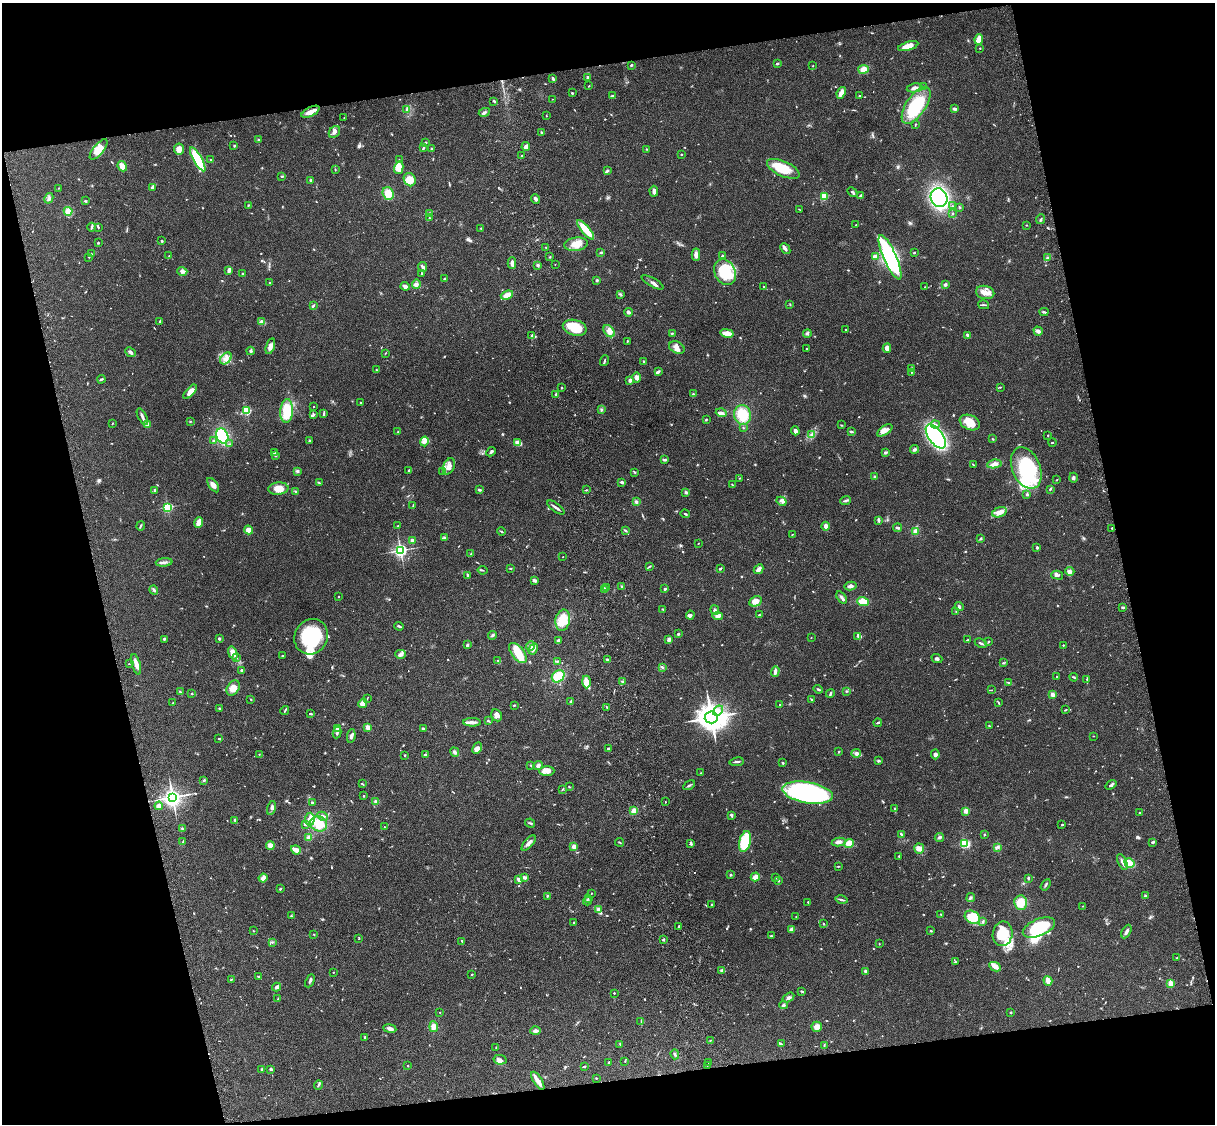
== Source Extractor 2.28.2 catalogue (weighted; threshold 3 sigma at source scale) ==
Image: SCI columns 122-4970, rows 277-4763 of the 5088 x 4926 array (HDU 1 of 3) = the unmasked area's bounding box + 8 px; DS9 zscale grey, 4 x 4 block average (1 PNG px = mean of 4 x 4 image px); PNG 1217 x 1126 px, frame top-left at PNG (2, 3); each listed source drawn as its Kron ellipse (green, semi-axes under 4 px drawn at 4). Shown black and unused: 25% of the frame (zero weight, under 3 of 4 exposures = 6% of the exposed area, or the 3 px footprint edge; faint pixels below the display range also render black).
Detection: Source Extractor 2.28.2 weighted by HDU 2 'WHT'. Background 0.0871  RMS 0.0061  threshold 0.0272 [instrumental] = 3 sigma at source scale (4.5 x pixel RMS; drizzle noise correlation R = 1.50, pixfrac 1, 0.05/0.05 arcsec/px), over >= 5 px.
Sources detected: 849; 3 too faint to see at this stretch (4 x 4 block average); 2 inside a brighter object's white glare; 2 cosmic-ray / hot-pixel residue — neither listed nor drawn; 18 coinciding with a brighter row at this scale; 55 inside a brighter listed object's ellipse — not listed separately; of the other 769, all 500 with FLUX_AUTO >= 1.89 (the completeness limit of this list) listed and drawn (269 fainter detections not listed), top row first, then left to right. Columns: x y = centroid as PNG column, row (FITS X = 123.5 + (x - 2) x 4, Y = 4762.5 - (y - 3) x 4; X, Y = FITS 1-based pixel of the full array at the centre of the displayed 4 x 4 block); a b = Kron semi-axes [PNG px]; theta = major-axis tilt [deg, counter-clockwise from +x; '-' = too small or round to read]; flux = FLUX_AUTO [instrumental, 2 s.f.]
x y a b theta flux
979 39 5 3 - 34
908 46 10 4 17 35
980 48 2 2 - 2.3
777 64 2 2 - 12
631 65 2 2 - 4.4
813 66 2 2 - 2.4
863 69 5 4 - 25
588 77 3 3 - 7
553 79 3 2 - 9
589 86 2 2 - 2.5
923 87 2 2 - 2.9
915 88 8 2 9 12
572 93 2 2 - 3.9
841 93 6 4 67 21
612 96 4 2 - 4.2
859 96 2 2 - 2.6
552 99 2 2 - 2.2
494 101 3 2 - 5.1
916 105 21 9 56 240
955 109 3 2 - 9.8
406 110 3 2 - 4.1
310 112 10 4 27 25
484 112 6 2 26 7.4
546 116 2 2 - 1.9
344 118 2 2 - 2
915 124 3 2 - 2
334 132 6 5 - 15
541 132 3 2 - 3.4
258 139 2 2 - 3.6
426 142 3 3 - 4.9
234 146 2 2 - 2.1
526 147 4 3 - 12
423 148 3 2 - 4.7
431 148 2 2 - 10
99 149 12 5 50 44
179 149 5 5 - 23
647 149 2 2 - 2
522 155 2 2 - 2.8
681 155 2 2 - 2.9
198 159 13 4 -60 190
211 159 2 2 - 2.3
399 160 2 2 - 2.1
122 166 5 3 - 27
399 168 6 4 74 49
783 169 18 7 -24 95
335 170 3 2 - 2.5
607 170 3 2 - 5.2
282 176 3 2 - 4
311 180 3 2 - 4.9
410 180 7 6 - 36
152 187 4 2 - 9.9
59 188 2 2 - 1.9
654 191 5 4 - 15
852 192 6 2 -46 6.1
388 193 6 5 - 46
860 195 4 3 - 4.7
824 196 2 2 - 220
49 198 5 3 - 8.5
939 198 9 8 - 580
536 199 5 3 - 8.3
85 201 3 2 - 4.8
248 205 3 2 - 2.6
952 206 2 2 - 2.2
960 207 4 2 - 3.2
799 209 3 2 - 1.9
68 211 4 4 - 27
430 214 4 3 - 5.5
952 214 2 2 - 2.1
429 218 2 2 - 2.1
1040 219 5 2 - 4.2
856 225 2 2 - 1.9
1026 225 2 2 - 2.3
91 227 4 2 - 4.8
98 227 2 2 - 2.3
481 228 2 2 - 2.3
586 230 12 3 -50 87
162 241 2 2 - 13
98 243 2 2 - 4.1
576 244 12 6 6 37
546 247 3 2 - 2
785 249 6 3 -49 9.8
601 252 3 2 - 4.3
914 253 2 2 - 4.6
91 254 2 2 - 1.9
696 255 6 4 -87 16
169 256 2 2 - 2.2
723 256 4 2 - 6.3
875 256 4 3 - 7.5
89 257 2 2 - 2
550 257 2 2 - 2.4
890 257 24 6 -66 600
1047 258 3 3 - 5.8
512 263 6 3 89 14
555 264 2 2 - 2.4
538 265 3 2 - 6
423 267 5 2 - 12
229 270 4 2 - 17
182 271 5 3 - 22
725 272 13 10 -62 180
243 273 2 2 - 1.9
421 273 2 2 - 3.7
445 279 3 2 - 3.6
597 280 2 2 - 21
652 282 12 3 -30 14
270 283 2 2 - 13
416 284 5 4 - 10
945 285 2 2 - 11
405 286 4 3 - 18
763 287 2 2 - 3.2
925 287 2 2 - 2.4
985 292 9 6 -13 30
621 294 4 2 - 3.9
507 295 6 3 20 30
790 304 2 2 - 2.3
983 305 6 2 -15 3.9
313 306 4 2 - 3.9
629 312 4 2 - 13
1044 312 4 2 - 4.5
160 321 2 2 - 4.1
262 322 4 4 - 8.5
575 328 12 7 -15 88
845 329 2 2 - 2.2
609 331 7 4 -51 19
1038 331 5 3 - 13
672 333 2 2 - 4.5
727 333 7 3 -12 32
807 334 4 2 - 5.2
967 335 4 2 - 6.1
532 336 4 2 - 5.6
627 341 3 2 - 3.2
270 346 8 4 73 17
677 348 8 5 -29 19
887 348 4 3 - 20
806 349 2 2 - 2.2
250 351 4 2 - 5
131 352 6 2 -42 10
385 353 3 2 - 1.9
226 358 7 5 47 19
604 361 5 2 - 5.5
644 362 3 2 - 4.1
912 368 2 2 - 3.3
376 370 2 2 - 7
658 372 4 3 - 5.6
911 372 2 2 - 2.4
637 378 5 3 - 14
101 379 4 2 - 4.8
630 380 3 2 - 11
1000 387 3 2 - 3.1
561 388 2 2 - 9.5
190 392 9 3 48 27
693 394 3 2 - 3.3
555 395 3 2 - 4.7
360 403 2 2 - 4.5
313 407 2 2 - 2.8
601 410 2 2 - 2.6
247 411 2 2 - 280
287 411 12 6 87 110
721 413 5 3 - 12
324 414 4 2 - 4.5
313 415 3 2 - 7.5
742 415 10 8 -78 89
142 417 9 2 -62 11
706 420 2 2 - 4
190 421 2 2 - 2.4
970 422 10 7 -24 45
112 423 2 2 - 2.8
147 424 2 2 - 82
935 424 4 3 - 8.3
841 425 2 2 - 2
743 428 2 2 - 2.5
885 430 9 4 34 18
398 431 3 2 - 2.3
795 431 4 3 - 12
851 432 4 2 - 4.6
812 434 3 3 - 5.5
1048 435 2 2 - 2.5
222 436 8 5 -66 230
936 437 14 7 -54 690
993 439 2 2 - 2.6
213 441 3 2 - 3.3
309 441 2 2 - 3.5
424 441 5 4 - 12
1052 442 4 2 - 2.2
518 443 4 3 - 38
230 444 3 2 - 2.2
914 449 4 3 - 7.1
491 452 5 2 - 7.4
885 452 3 2 - 7.7
274 453 4 2 - 3.6
275 455 3 2 - 4.9
664 460 4 2 - 5.9
973 464 3 2 - 1.9
994 464 7 4 9 20
449 466 8 5 64 27
1026 468 22 14 -67 260
409 470 3 2 - 5.2
297 471 4 2 - 5.3
443 472 3 3 - 10
635 472 3 2 - 2.6
874 476 3 2 - 3.4
740 478 2 2 - 2.2
1073 478 5 3 - 7.8
1057 480 2 2 - 2.1
622 482 3 2 - 8.8
319 483 4 2 - 3.2
213 485 8 4 -55 18
732 485 3 2 - 2.1
278 489 10 6 4 39
1050 489 4 2 - 3.9
155 490 2 2 - 5.9
479 490 4 2 - 5.6
586 490 3 2 - 2.9
295 491 2 2 - 2.5
686 492 3 2 - 4.8
1027 494 4 2 - 4.1
846 500 5 2 - 7.8
781 501 5 2 - 7.1
636 502 3 2 - 8.6
413 505 3 2 - 2.2
168 507 2 2 - 420
556 507 10 2 -36 12
999 512 7 5 18 26
685 514 4 2 - 3.6
879 520 3 2 - 14
199 523 5 4 - 32
141 526 4 2 - 4.3
398 526 2 2 - 3.2
826 526 4 3 - 17
897 528 4 2 - 8.4
1112 528 2 2 - 1.9
249 530 4 3 - 21
625 530 4 2 - 4.5
501 531 4 2 - 3.6
916 531 3 3 - 18
792 534 2 2 - 1.9
444 538 2 2 - 18
980 539 3 2 - 2.7
412 540 2 2 - 46
698 543 2 2 - 2
1037 547 2 2 - 7.7
400 550 3 2 - 900
471 554 4 2 - 5.6
563 557 2 2 - 2.6
164 562 8 2 4 12
649 566 4 2 - 3.2
510 568 3 2 - 3.1
720 569 4 2 - 4.1
758 569 5 3 - 19
483 570 5 2 - 3.4
1070 571 4 4 - 9.9
468 575 3 2 - 4
1057 575 6 4 -15 10
535 580 3 2 - 4.7
851 586 6 3 11 11
607 587 2 2 - 2
622 587 3 3 - 4.9
604 589 2 2 - 59
665 589 2 2 - 7.3
154 590 5 3 - 6.7
339 597 2 2 - 5.1
842 597 7 2 -53 8.9
755 601 6 5 - 21
863 601 6 4 -20 37
959 607 5 2 - 4.5
1123 607 2 2 - 6
663 609 3 2 - 4
715 610 5 2 - 8.6
956 612 3 2 - 2.2
690 615 4 3 - 7.3
759 615 2 2 - 4.2
718 616 5 4 - 16
563 620 10 7 80 71
399 626 5 2 - 5.9
678 634 3 2 - 4.1
492 635 4 3 - 5.4
858 636 2 2 - 2.3
311 637 18 16 58 270
811 637 2 2 - 3.1
164 639 3 2 - 3.5
219 639 3 2 - 7
669 639 3 3 - 12
967 640 3 2 - 3
558 641 3 3 - 8.4
988 642 4 2 - 2.8
981 643 6 2 -25 6.6
467 645 3 2 - 6.4
1063 645 2 2 - 4.5
530 646 5 4 - 15
533 649 6 3 61 12
233 653 7 3 -72 30
518 653 12 6 -51 63
401 654 5 4 - 12
282 656 2 2 - 3.3
237 657 2 2 - 2.4
937 659 5 3 - 7.4
607 660 3 2 - 7.8
498 661 3 2 - 3.1
558 661 2 2 - 2.4
130 663 3 2 - 2.2
1003 663 2 2 - 2.5
136 664 10 3 -74 22
662 667 3 2 - 4.1
242 670 4 3 - 4.6
775 672 5 3 - 11
558 676 7 5 41 63
1057 677 2 2 - 2.3
1074 677 4 2 - 3.4
1087 679 3 2 - 4.2
586 682 6 3 -89 31
623 682 2 2 - 37
1009 682 3 2 - 2.6
233 688 8 6 58 28
818 689 5 2 - 4.3
991 690 3 2 - 2.2
846 691 3 2 - 2.9
180 692 4 2 - 4
830 693 4 2 - 4.7
192 694 2 2 - 2.6
1053 694 3 3 - 12
367 698 3 2 - 1.9
251 699 2 2 - 2.3
812 700 2 2 - 6.1
570 702 4 2 - 4.3
173 703 3 2 - 5.8
363 703 5 4 - 31
999 703 3 2 - 2.6
514 705 2 2 - 3.9
780 705 2 2 - 3.4
606 707 3 2 - 2.6
219 708 2 2 - 3.7
285 710 4 2 - 3.6
718 710 6 4 41 15
1066 710 4 2 - 2.3
311 714 3 2 - 3.9
497 715 6 5 - 15
711 717 6 6 - 4400
488 721 2 2 - 1.9
472 722 9 4 -2 15
878 723 4 2 - 5.4
989 726 3 2 - 3.2
368 727 2 2 - 94
338 728 3 2 - 11
423 728 3 3 - 4.1
337 733 6 2 80 5.7
351 736 7 3 81 11
1093 736 2 2 - 2
219 739 2 2 - 2.9
477 748 6 4 63 16
608 748 3 2 - 3.1
455 752 5 2 - 6.3
839 752 3 2 - 3
856 753 5 3 - 9
259 754 2 2 - 1.9
935 754 5 4 - 9
404 755 3 2 - 2.8
425 755 4 3 - 6
878 761 3 3 - 4.5
737 762 7 2 8 7.9
783 763 2 2 - 15
531 765 2 2 - 2.4
538 765 5 4 - 11
547 771 8 4 2 17
701 773 2 2 - 2
203 780 3 2 - 2.5
362 784 4 2 - 3.2
689 785 6 2 29 5.3
1111 785 6 2 38 8.7
569 787 2 2 - 3.5
562 789 3 2 - 2.5
808 793 26 10 -10 890
364 796 2 2 - 2.5
172 797 4 4 - 1500
312 802 2 2 - 4.7
376 802 4 3 - 7.1
665 802 2 2 - 2.2
159 806 4 3 - 24
271 808 7 3 75 11
894 809 2 2 - 2.6
634 811 3 3 - 27
966 811 2 2 - 88
1140 813 2 2 - 4.1
731 815 4 2 - 7.8
323 816 5 3 - 10
310 819 6 4 85 21
235 820 4 3 - 4.6
530 823 5 2 - 4.7
305 824 3 2 - 5.9
319 824 8 7 - 57
1062 825 2 2 - 3.5
384 827 2 2 - 4.6
182 829 3 2 - 3.7
901 834 3 2 - 5.8
984 834 2 2 - 3.1
939 837 5 2 - 7.8
309 838 4 3 - 13
183 841 4 2 - 3.6
745 841 10 5 75 150
620 842 4 2 - 2.8
839 842 7 4 11 12
1153 842 3 2 - 5
529 843 9 3 48 15
964 843 3 2 - 190
691 844 3 2 - 6.9
849 844 5 4 - 42
270 846 4 4 - 23
573 847 2 2 - 44
998 847 4 2 - 4.7
919 849 5 5 - 21
296 850 5 4 - 21
899 856 2 2 - 3.3
1122 862 8 3 -66 13
1129 863 5 3 - 47
838 866 2 2 - 2.3
731 875 3 2 - 3.2
524 877 4 3 - 6.2
755 877 4 3 - 23
263 878 4 3 - 21
775 878 2 2 - 2
1028 878 2 2 - 6.2
519 879 3 3 - 12
779 881 2 2 - 2.2
1046 885 6 2 55 5
280 889 2 2 - 4.7
591 893 2 2 - 1.9
547 896 2 2 - 3.5
1145 896 3 2 - 5.8
588 898 3 2 - 2
971 898 4 2 - 6
841 900 6 2 -13 7
587 901 4 3 - 6
808 902 2 2 - 4.2
1021 903 7 6 - 54
712 904 2 2 - 10
1083 906 2 2 - 1.9
599 909 2 2 - 4.1
940 914 2 2 - 2.1
291 916 3 2 - 2.3
796 917 2 2 - 2
972 917 8 6 -28 83
983 922 3 2 - 3.8
573 923 2 2 - 2.9
823 924 2 2 - 3.2
679 926 3 2 - 2.5
1039 927 17 8 23 200
792 930 3 3 - 27
253 931 3 2 - 2.3
931 931 2 2 - 3.2
1126 932 7 2 62 11
1003 934 12 10 81 130
314 935 3 2 - 2.2
771 936 3 2 - 3.3
359 939 2 2 - 1.9
663 939 2 2 - 4.5
462 941 3 2 - 3
272 942 2 2 - 2.2
879 943 2 2 - 2.8
1177 958 3 2 - 3.4
956 962 4 2 - 2.9
995 967 6 4 -26 13
721 970 2 2 - 2.7
865 971 2 2 - 18
333 972 2 2 - 2.1
472 974 2 2 - 2.5
258 976 2 2 - 3.2
231 979 4 2 - 3.1
310 981 7 2 64 8.1
1048 981 5 3 - 30
1171 983 2 2 - 140
277 987 4 3 - 13
802 991 4 2 - 4.6
614 993 2 2 - 6
788 998 6 4 34 9.7
278 999 2 2 - 3.1
784 1005 4 4 - 7.7
440 1012 2 2 - 1.9
1011 1012 2 2 - 11
641 1022 3 2 - 2.2
434 1027 5 4 - 22
817 1027 5 5 - 20
390 1028 6 4 -8 15
535 1031 5 3 - 14
365 1037 4 2 - 3.9
710 1040 3 2 - 2.2
620 1044 3 2 - 2.5
781 1044 3 2 - 1.9
824 1045 4 2 - 3.6
496 1047 3 2 - 1.9
675 1054 5 2 - 5.3
500 1060 6 5 - 14
625 1061 3 2 - 2.3
609 1062 3 2 - 4.2
709 1063 3 2 - 2
707 1065 2 2 - 2.5
408 1066 2 2 - 4.8
584 1066 3 2 - 3.9
271 1069 3 2 - 7.5
262 1070 4 2 - 3.5
596 1078 2 2 - 2.4
538 1081 10 4 -58 23
318 1085 5 2 - 4.8
Diffuse or blended objects may show on this block-average render without a row.